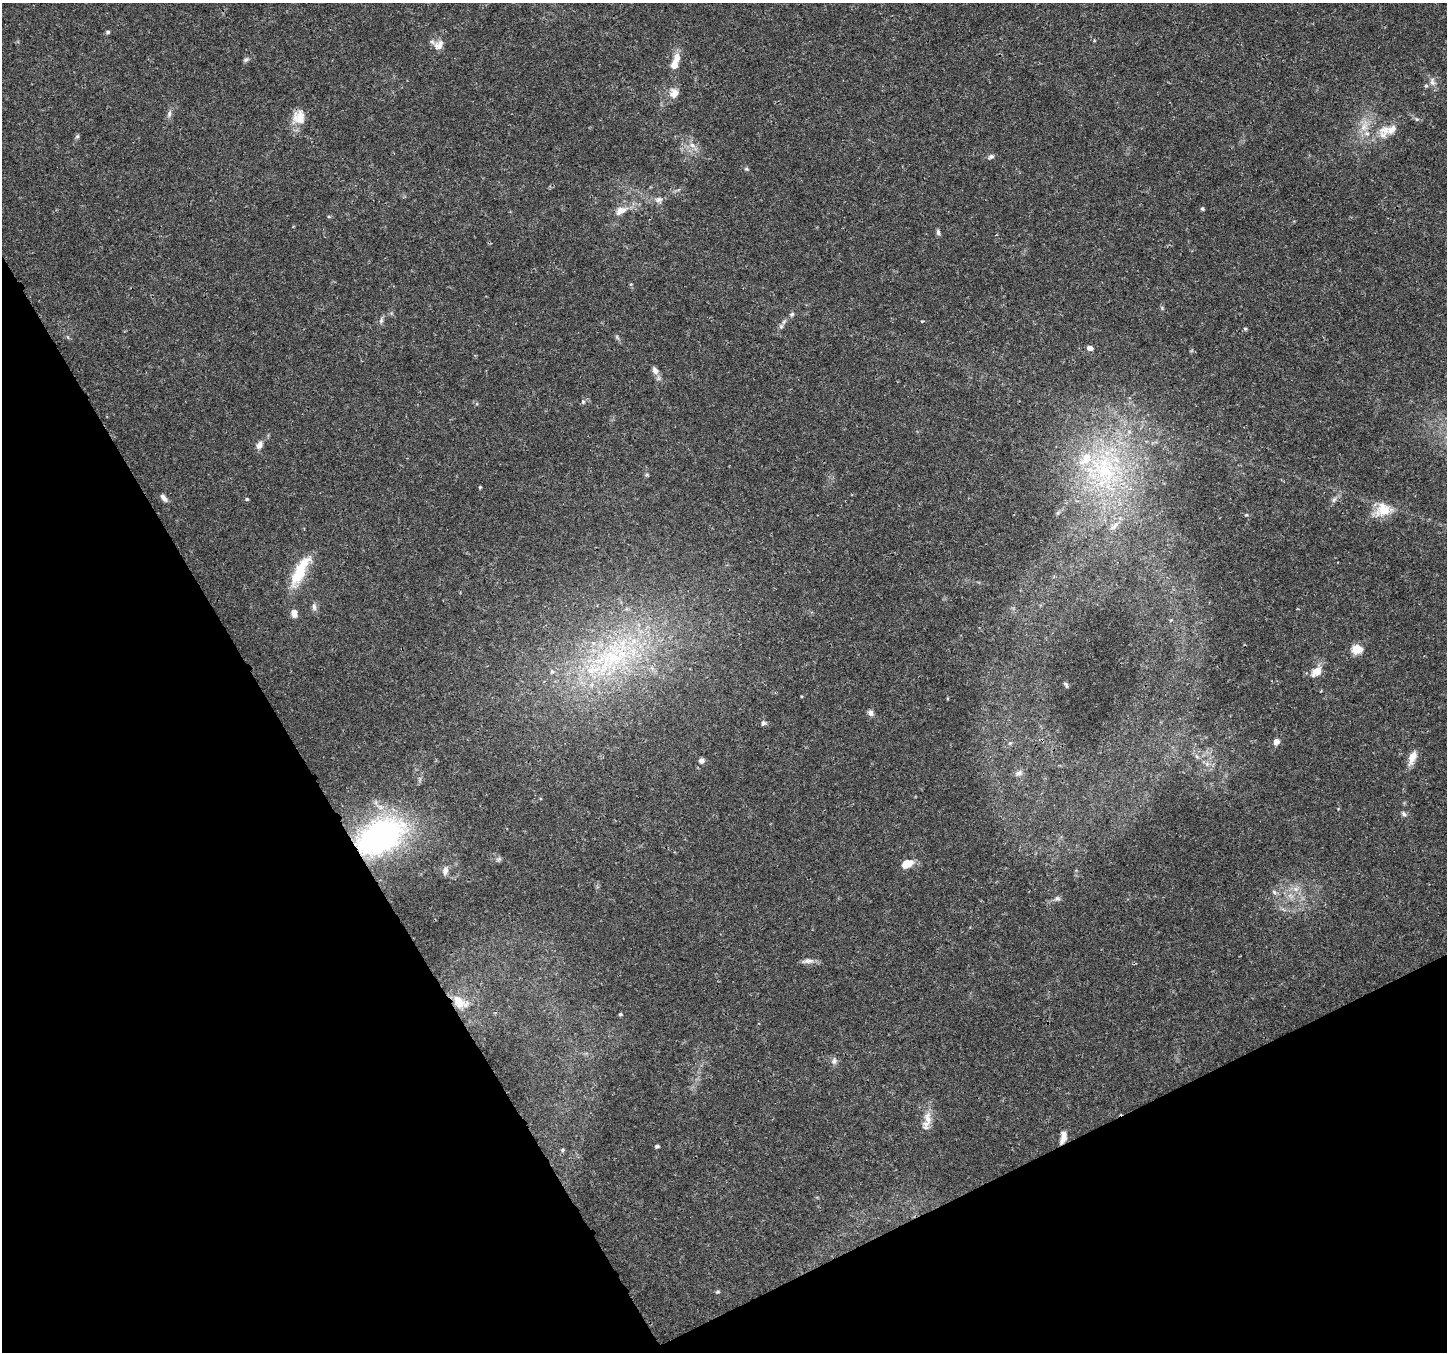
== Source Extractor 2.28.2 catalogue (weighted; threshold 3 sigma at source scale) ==
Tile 14 of 4 x 4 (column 2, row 4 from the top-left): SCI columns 1453-2897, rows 167-1516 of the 5790 x 5675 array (HDU 1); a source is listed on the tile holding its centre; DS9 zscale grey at full resolution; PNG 1449 x 1354 px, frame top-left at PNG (2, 3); no overlay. Shown black and unused: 27% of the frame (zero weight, under 3 of 4 exposures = <1% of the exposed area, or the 3 px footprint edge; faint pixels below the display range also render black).
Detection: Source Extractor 2.28.2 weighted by HDU 2 'WHT'; one run over the whole footprint, this tile lists its part. Background 0.0206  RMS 0.0019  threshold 0.00843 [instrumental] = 3 sigma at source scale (4.5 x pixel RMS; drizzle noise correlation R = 1.50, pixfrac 1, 0.0396/0.0396 arcsec/px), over >= 5 px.
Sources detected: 79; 6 inside a brighter listed object's ellipse — not listed separately; the other 73 listed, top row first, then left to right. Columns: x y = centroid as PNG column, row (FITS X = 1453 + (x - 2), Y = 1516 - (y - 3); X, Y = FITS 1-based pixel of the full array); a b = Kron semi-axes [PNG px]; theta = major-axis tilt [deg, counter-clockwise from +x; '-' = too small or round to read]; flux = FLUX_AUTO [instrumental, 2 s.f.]
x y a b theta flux
108 32 5 4 - 0.34
439 45 15 11 47 1.5
677 57 13 9 77 1.7
246 59 7 5 32 0.43
1432 82 12 7 -76 0.96
674 93 13 11 84 1.7
169 114 11 5 75 0.67
299 117 19 17 69 3
1390 130 34 13 10 4.4
77 136 6 5 - 0.3
692 145 10 7 -44 1.1
991 157 8 6 21 0.5
746 169 6 5 - 0.26
659 200 11 8 -6 0.89
1202 209 5 5 - 0.29
621 211 18 10 24 2.1
329 217 5 3 - 0.19
938 232 8 5 -82 0.43
631 284 5 4 - 0.2
792 314 7 5 17 0.37
381 320 10 5 79 0.48
784 321 10 5 63 0.59
922 321 5 3 - 0.17
1245 328 6 3 -19 0.22
617 337 7 4 -46 0.33
1090 348 5 4 - 1.4
655 370 11 7 -59 0.92
583 402 5 5 - 0.3
259 445 9 7 64 1.1
1104 471 48 29 -16 21
480 487 4 4 - 0.2
164 498 11 6 -48 0.79
247 499 5 4 - 0.25
1334 500 7 6 - 0.51
1383 510 24 16 19 3.8
1058 513 6 4 -72 0.24
1246 515 5 4 - 0.21
1114 526 16 6 46 1
300 571 42 13 62 7.2
314 607 11 6 -88 0.67
294 613 10 7 -78 1.1
1357 649 6 5 - 8.9
612 658 61 30 36 28
552 671 7 5 -28 0.45
1317 672 13 9 37 2.2
1066 685 8 4 -57 0.29
801 696 4 3 - 0.14
871 713 8 6 -66 0.74
763 723 6 6 - 0.54
1276 741 6 6 - 1.1
1010 743 7 4 44 0.32
1196 756 7 4 -70 0.37
1412 757 17 8 70 2.1
701 760 6 6 - 0.7
1207 764 7 5 -46 0.56
1019 773 10 8 23 0.91
1404 814 8 6 -40 0.51
380 837 36 23 30 57
499 859 6 6 - 0.39
907 864 11 7 24 3.1
445 871 10 7 74 0.81
1296 889 9 7 -1 1
1274 892 7 5 -47 0.44
1057 898 8 6 -29 0.48
808 961 17 6 6 0.92
459 1002 22 13 -56 3.8
620 1014 5 4 - 0.26
834 1061 10 8 87 0.72
927 1118 20 10 -81 2.2
1063 1137 14 7 80 1.4
657 1146 4 4 - 0.34
563 1150 5 4 - 0.3
717 1292 6 5 - 0.28
Overlapping masked pixels (flux is a lower limit): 3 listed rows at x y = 380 837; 459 1002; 1063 1137